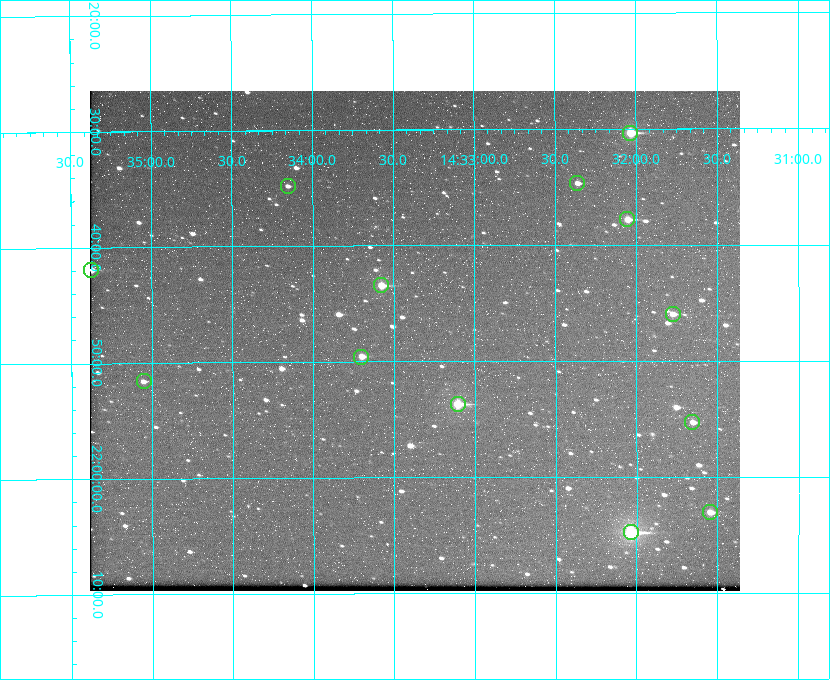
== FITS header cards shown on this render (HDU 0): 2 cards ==
NAXIS1  =                  650 / Width of table row in bytes
NAXIS2  =                  500 / Number of rows in table

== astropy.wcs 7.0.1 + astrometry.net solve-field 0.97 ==
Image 650 x 500 px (HDU 0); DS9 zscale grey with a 90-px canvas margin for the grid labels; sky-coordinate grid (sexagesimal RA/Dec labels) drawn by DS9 from the SOLVED WCS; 13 Tycho-2 reference stars matched to detected sources circled (green)
Header WCS: none
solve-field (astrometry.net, Tycho-2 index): SOLVED blind (the file carries no WCS)
Solved WCS: RA---TAN-SIP/DEC--TAN-SIP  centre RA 14:33:22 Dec +21:48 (218.34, +21.80 deg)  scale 5.17 arcsec/px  FOV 56.0' x 43.1'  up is -180 deg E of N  parity flipped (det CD > 0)
(file carries no celestial WCS; the grid is the blind solution)
Tycho-2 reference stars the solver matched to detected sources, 13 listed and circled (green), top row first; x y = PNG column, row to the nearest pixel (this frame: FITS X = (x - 90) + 1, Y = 500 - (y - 91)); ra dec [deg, ICRS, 3 dp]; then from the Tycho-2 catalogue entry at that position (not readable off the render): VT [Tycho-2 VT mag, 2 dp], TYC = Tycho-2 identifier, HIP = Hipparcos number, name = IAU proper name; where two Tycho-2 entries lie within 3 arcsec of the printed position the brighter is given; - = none
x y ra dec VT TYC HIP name
630 133 218.009 +21.506 9.86 1482-261-1 71070 -
577 183 218.091 +21.578 11.86 1482-488-1 - -
288 186 218.538 +21.580 12.32 1482-583-1 - -
627 219 218.013 +21.630 10.90 1482-192-1 - -
91 270 218.844 +21.699 10.65 1483-208-1 - -
381 285 218.394 +21.724 10.38 1482-83-1 - -
673 314 217.944 +21.766 11.64 1482-281-1 - -
361 357 218.426 +21.826 11.53 1482-602-1 - -
144 381 218.763 +21.860 11.96 1483-381-1 - -
458 404 218.276 +21.895 9.80 1482-882-1 - -
692 422 217.914 +21.922 12.06 1482-114-1 - -
710 512 217.886 +22.051 11.56 1482-538-1 - -
631 532 218.009 +22.080 8.78 1482-606-1 71072 -